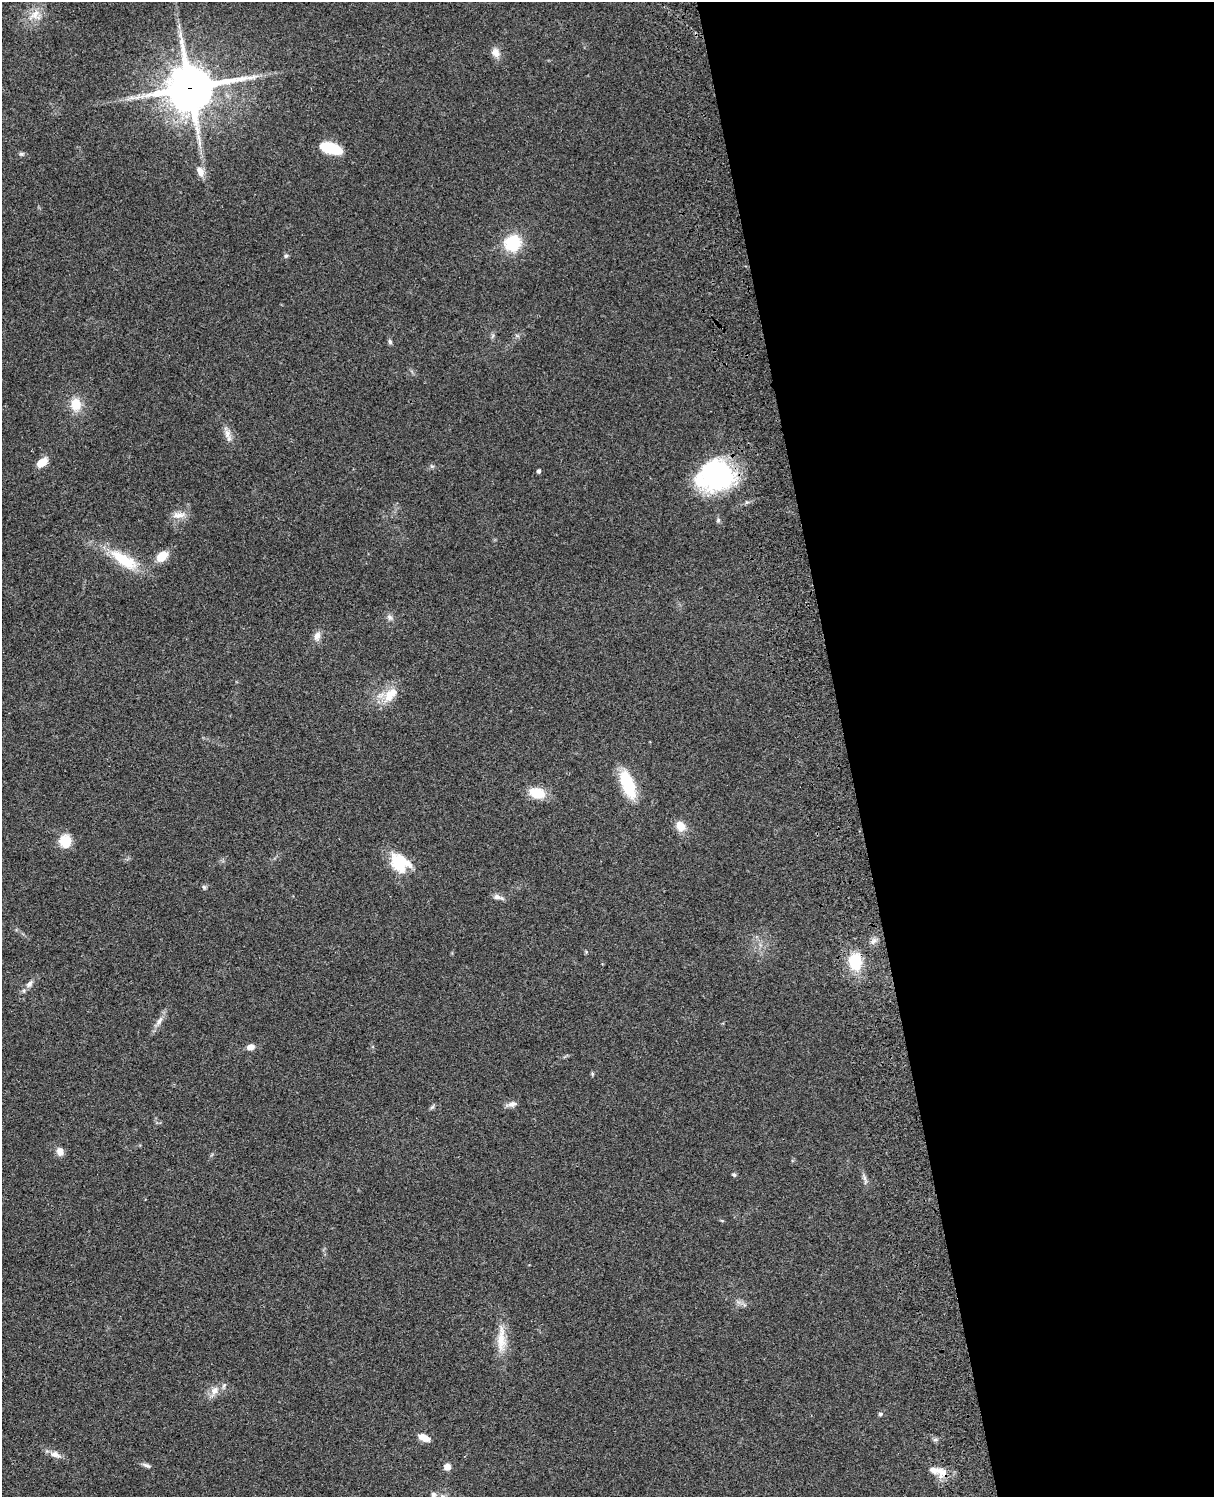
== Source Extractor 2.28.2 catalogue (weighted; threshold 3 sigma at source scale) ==
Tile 8 of 4 x 3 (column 4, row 2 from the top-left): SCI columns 3758-4969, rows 1773-3267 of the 5088 x 4927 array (HDU 1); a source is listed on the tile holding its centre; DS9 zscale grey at full resolution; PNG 1216 x 1499 px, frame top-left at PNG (2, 2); no overlay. Shown black and unused: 30% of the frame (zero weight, under 3 of 4 exposures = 6% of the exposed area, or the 3 px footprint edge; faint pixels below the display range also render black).
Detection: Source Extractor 2.28.2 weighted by HDU 2 'WHT'; one run over the whole footprint, this tile lists its part. Background 0.0918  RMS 0.0062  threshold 0.0278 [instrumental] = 3 sigma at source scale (4.5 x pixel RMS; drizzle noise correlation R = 1.50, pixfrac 1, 0.05/0.05 arcsec/px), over >= 5 px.
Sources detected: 51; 2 inside a brighter listed object's ellipse — not listed separately; the other 49 listed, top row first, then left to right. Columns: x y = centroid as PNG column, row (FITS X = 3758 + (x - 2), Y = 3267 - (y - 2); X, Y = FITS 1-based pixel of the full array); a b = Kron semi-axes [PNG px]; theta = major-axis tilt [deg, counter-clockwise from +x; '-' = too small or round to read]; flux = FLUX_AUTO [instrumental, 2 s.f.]
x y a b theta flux
35 15 20 16 26 9.6
496 53 13 10 -61 4.7
190 88 16 15 - 2300
331 148 18 8 -16 32
21 154 7 5 -20 1.1
200 172 14 8 -65 4.5
512 243 14 13 - 29
286 256 6 5 - 1
390 342 6 5 - 1.3
76 404 13 11 -86 11
227 434 14 8 -87 4.1
42 462 11 7 35 8.3
432 466 6 5 - 1
539 471 4 4 - 1.5
716 476 33 26 10 110
179 515 19 8 2 5.1
718 520 6 5 - 1.1
162 556 14 10 39 8.1
124 560 44 15 -32 23
389 617 9 7 -52 2
317 636 13 8 69 3.6
390 695 23 13 51 12
628 784 30 12 -69 29
537 793 18 12 -15 13
681 826 15 11 -50 6.7
65 841 14 13 - 11
399 863 22 17 -59 22
204 887 7 4 -45 0.9
498 897 14 6 -14 2.8
855 962 18 13 -86 21
29 984 12 7 48 2.9
159 1021 15 6 61 3.8
250 1047 8 6 8 3.6
592 1074 6 4 73 0.75
512 1104 12 7 16 3
432 1107 8 4 37 1
60 1152 11 8 -68 3.9
734 1175 6 5 - 0.94
865 1179 17 4 -80 2.1
501 1339 41 11 89 13
215 1391 13 10 43 5.2
880 1414 6 5 - 1
424 1437 11 6 -23 7.2
935 1440 6 4 18 1.1
55 1454 16 8 -22 4.1
146 1465 12 5 -25 1.8
447 1467 6 6 - 5
940 1471 20 13 -34 7.9
433 1494 7 7 - 1.8
Overlapping masked pixels (flux is a lower limit): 4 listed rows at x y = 190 88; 716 476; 855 962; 940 1471